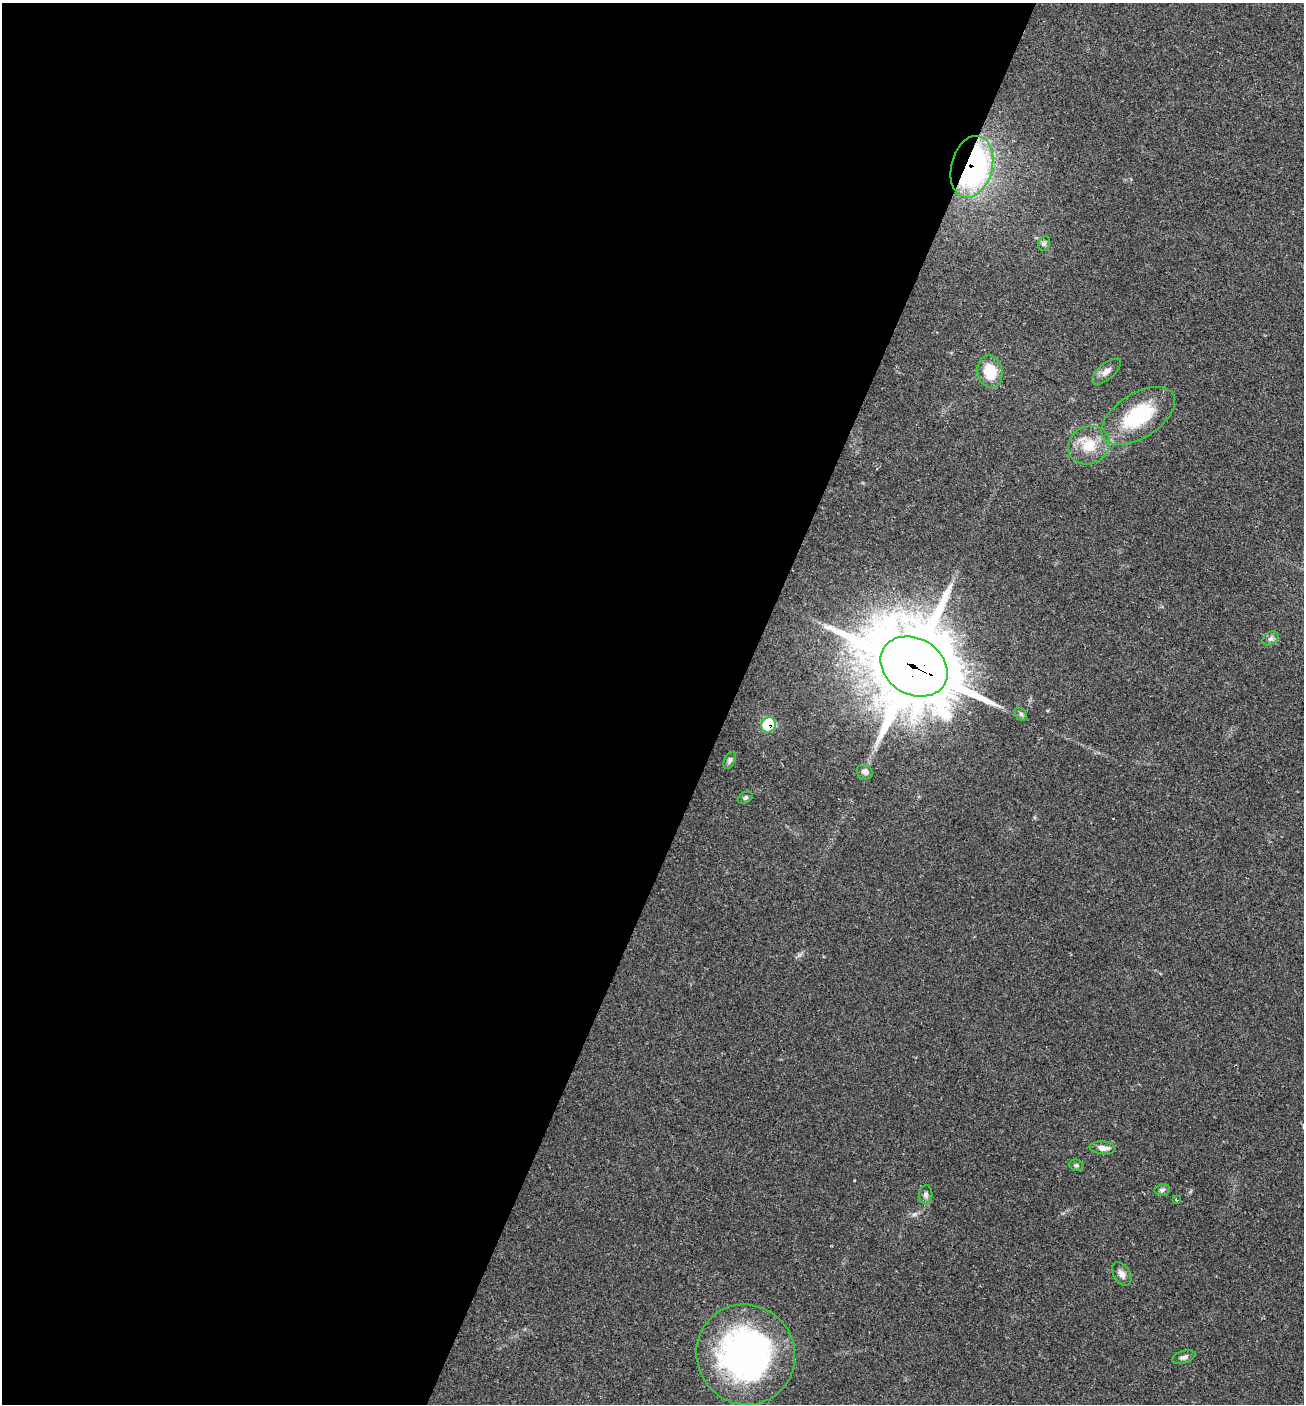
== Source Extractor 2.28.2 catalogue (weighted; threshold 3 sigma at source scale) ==
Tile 5 of 4 x 4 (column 1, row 2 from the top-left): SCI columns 139-1440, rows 2804-4205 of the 5617 x 5606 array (HDU 1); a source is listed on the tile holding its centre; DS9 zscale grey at full resolution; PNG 1306 x 1406 px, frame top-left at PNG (2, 3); each listed source drawn as its Kron ellipse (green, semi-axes under 4 px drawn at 4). Shown black and unused: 56% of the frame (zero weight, under 2 of 3 exposures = <1% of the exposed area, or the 3 px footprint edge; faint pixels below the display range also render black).
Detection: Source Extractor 2.28.2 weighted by HDU 2 'WHT'; one run over the whole footprint, this tile lists its part. Background 0.0642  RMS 0.0053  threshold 0.0239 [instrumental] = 3 sigma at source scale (4.5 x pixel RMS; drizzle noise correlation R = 1.50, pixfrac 1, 0.05/0.05 arcsec/px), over >= 5 px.
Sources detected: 21; all 21 listed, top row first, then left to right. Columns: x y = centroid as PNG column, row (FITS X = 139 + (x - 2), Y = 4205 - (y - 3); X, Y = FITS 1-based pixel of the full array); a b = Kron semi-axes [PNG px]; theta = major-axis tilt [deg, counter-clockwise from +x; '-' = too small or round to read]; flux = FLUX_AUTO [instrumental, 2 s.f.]
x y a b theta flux
972 167 31 20 75 130
1044 243 7 5 67 1.3
990 372 16 12 -79 16
1106 372 17 8 40 3.4
1138 416 41 22 32 37
1089 445 21 18 26 13
1271 639 9 6 33 1.7
914 667 35 28 -31 6200
1021 714 7 5 -46 1.1
768 725 8 7 - 26
730 761 9 5 66 1.4
865 772 8 7 - 1.9
745 798 8 5 30 1
1103 1148 13 6 -6 3.7
1076 1165 7 5 -14 1
1162 1190 7 6 - 1.4
926 1195 9 6 87 1.7
1176 1200 3 3 - 2.7
1122 1274 13 8 -57 2.9
746 1355 50 49 - 160
1184 1357 12 6 16 1.9
Overlapping masked pixels (flux is a lower limit): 3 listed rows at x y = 972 167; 914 667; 768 725